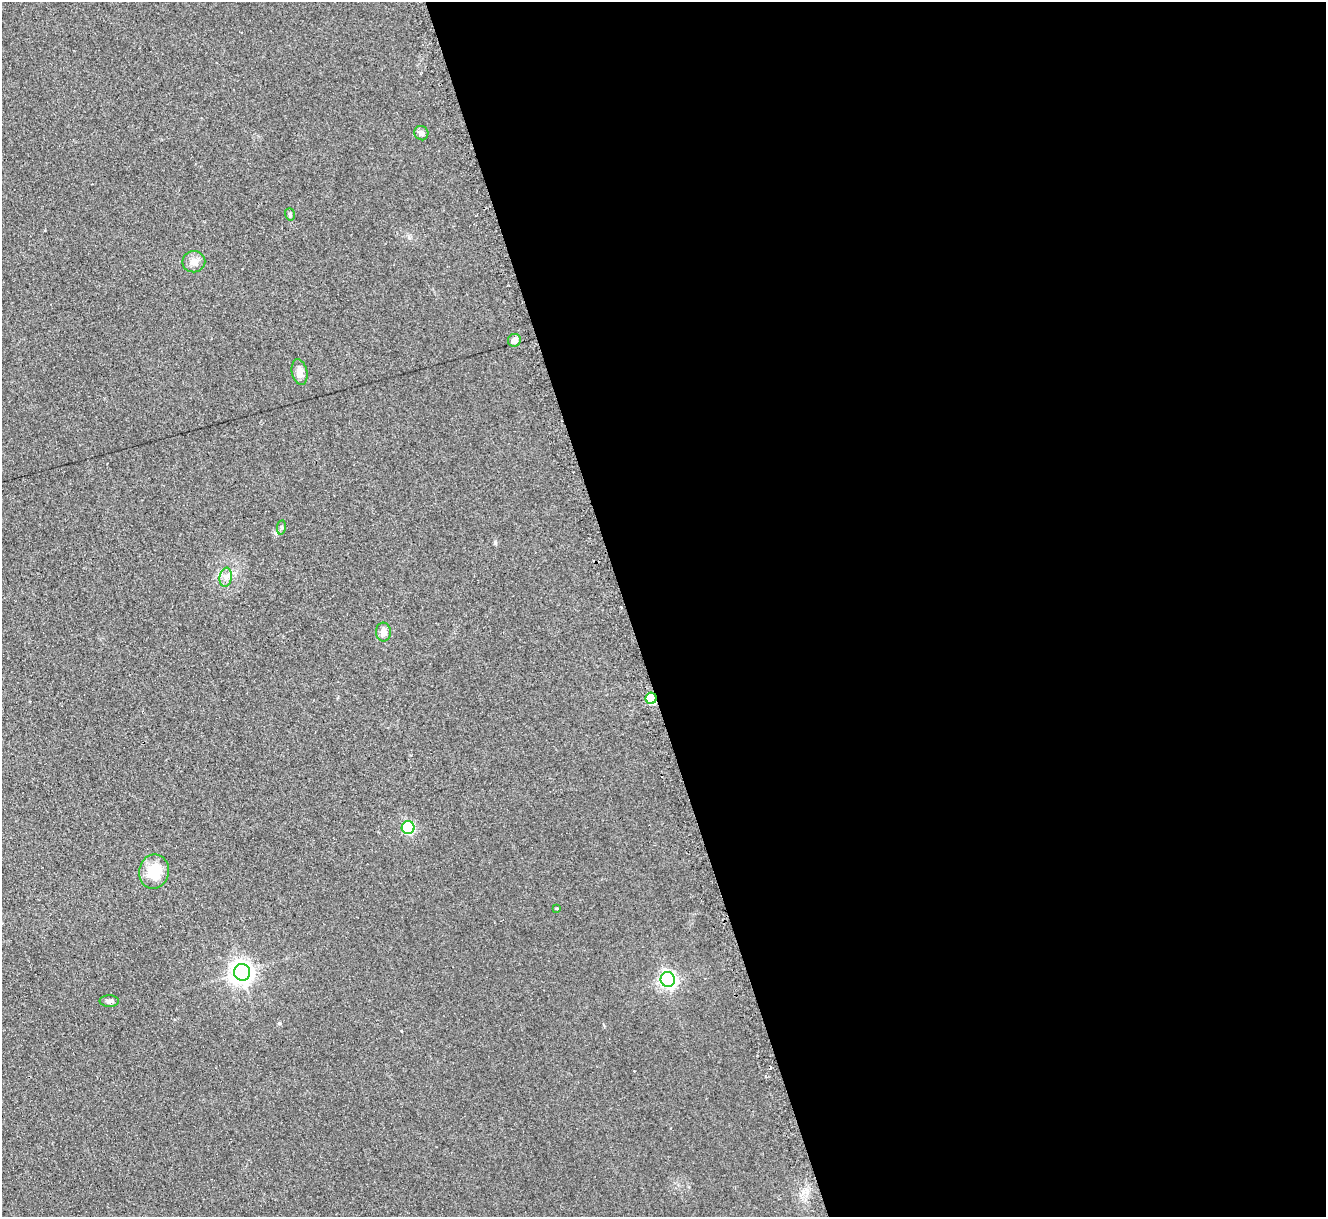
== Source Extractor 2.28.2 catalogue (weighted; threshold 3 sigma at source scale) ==
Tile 8 of 4 x 4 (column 4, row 2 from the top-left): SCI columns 3992-5315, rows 2704-3918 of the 5321 x 5278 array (HDU 1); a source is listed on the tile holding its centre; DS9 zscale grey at full resolution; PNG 1328 x 1219 px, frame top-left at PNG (2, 2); each listed source drawn as its Kron ellipse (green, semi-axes under 4 px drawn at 4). Shown black and unused: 53% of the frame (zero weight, under 2 of 3 exposures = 2% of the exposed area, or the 3 px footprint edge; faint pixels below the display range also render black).
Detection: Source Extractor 2.28.2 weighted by HDU 2 'WHT'; one run over the whole footprint, this tile lists its part. Background 0.133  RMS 0.013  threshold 0.0565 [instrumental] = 3 sigma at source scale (4.5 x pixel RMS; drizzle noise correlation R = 1.50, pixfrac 1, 0.05/0.05 arcsec/px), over >= 5 px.
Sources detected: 18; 3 cosmic-ray / hot-pixel residue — neither listed nor drawn; the other 15 listed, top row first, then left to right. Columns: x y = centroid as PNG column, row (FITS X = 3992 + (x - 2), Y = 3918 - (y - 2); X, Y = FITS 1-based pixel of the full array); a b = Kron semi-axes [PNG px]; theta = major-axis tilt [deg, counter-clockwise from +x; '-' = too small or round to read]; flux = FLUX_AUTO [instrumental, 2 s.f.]
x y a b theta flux
421 133 7 7 - 4.9
290 214 6 4 -72 2
194 262 11 10 - 9.1
514 340 6 6 - 10
300 372 13 8 -79 9.5
281 527 7 4 82 2.2
226 577 9 6 81 5.5
383 632 9 7 -86 7.9
651 698 5 5 - 66
408 828 6 6 - 110
154 872 17 15 80 35
556 908 3 3 - 2.1
242 972 8 8 - 820
668 979 7 7 - 320
109 1001 9 6 -1 3.6
Overlapping masked pixels (flux is a lower limit): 1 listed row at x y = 651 698
Unlisted compact peaks at least as high as the median listed source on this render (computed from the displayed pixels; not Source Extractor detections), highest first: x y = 495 543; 279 1023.